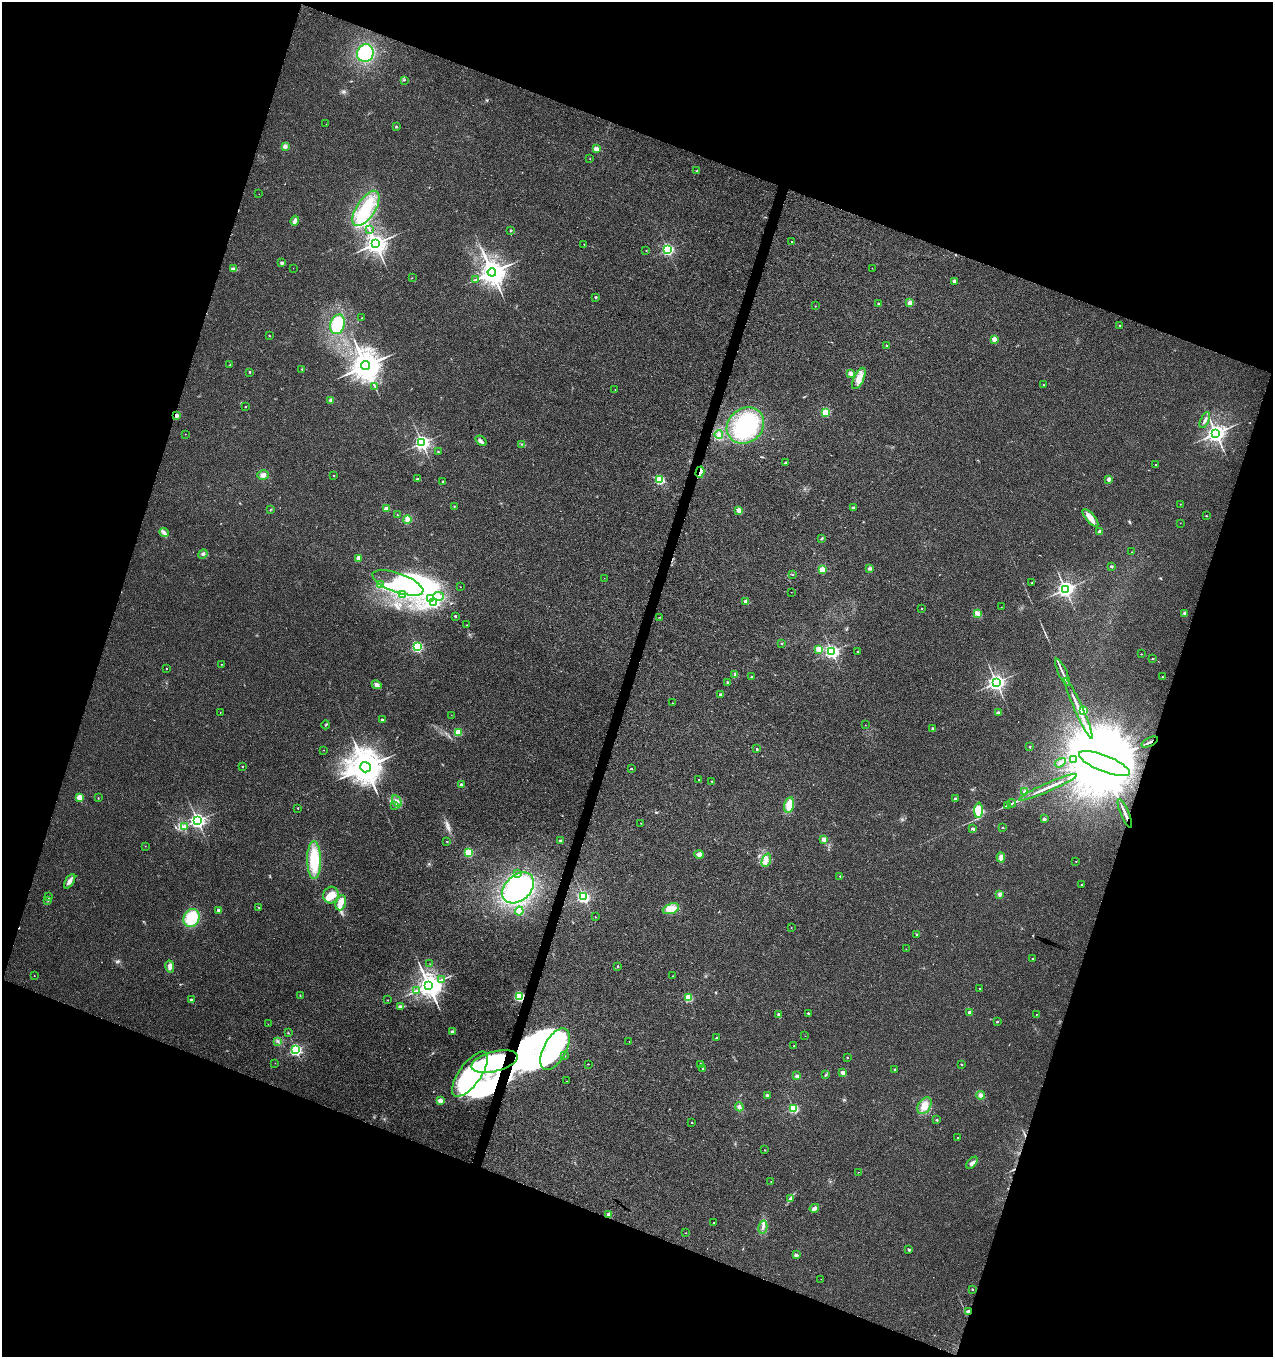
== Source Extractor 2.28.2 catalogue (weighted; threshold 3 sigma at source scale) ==
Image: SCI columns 279-5361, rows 1-5417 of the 5574 x 5425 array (HDU 1 of 3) = the unmasked area's bounding box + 8 px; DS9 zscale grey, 4 x 4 block average (1 PNG px = mean of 4 x 4 image px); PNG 1275 x 1359 px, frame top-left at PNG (2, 2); each listed source drawn as its Kron ellipse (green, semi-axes under 4 px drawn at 4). Shown black and unused: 39% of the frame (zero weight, under 3 of 4 exposures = <1% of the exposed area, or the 3 px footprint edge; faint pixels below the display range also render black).
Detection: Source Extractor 2.28.2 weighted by HDU 2 'WHT'. Background 0.00757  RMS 0.0031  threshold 0.0141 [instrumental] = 3 sigma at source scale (4.5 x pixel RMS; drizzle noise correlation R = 1.50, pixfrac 1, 0.0396/0.0396 arcsec/px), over >= 5 px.
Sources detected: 295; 16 inside a brighter object's white glare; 5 cosmic-ray / hot-pixel residue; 2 long thin detections or spike segments (spike, bleed or trail) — neither listed nor drawn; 6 inside a brighter listed object's ellipse — not listed separately; the other 266 listed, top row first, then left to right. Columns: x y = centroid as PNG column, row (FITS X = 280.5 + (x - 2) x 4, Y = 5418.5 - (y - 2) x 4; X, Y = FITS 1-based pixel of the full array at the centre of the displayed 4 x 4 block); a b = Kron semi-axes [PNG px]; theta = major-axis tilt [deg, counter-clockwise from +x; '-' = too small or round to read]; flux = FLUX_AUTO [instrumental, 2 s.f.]
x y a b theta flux
365 53 9 8 - 110
404 80 2 2 - 1.1
326 124 2 2 - 0.3
396 127 2 2 - 1.4
285 146 3 3 - 4.8
596 149 2 2 - 41
590 159 2 2 - 0.49
697 171 3 2 - 1.4
259 194 2 2 - 0.25
366 208 20 9 57 58
295 221 5 3 - 8.1
369 229 3 2 - 1.3
511 230 2 2 - 4.5
792 241 2 2 - 1.6
375 244 3 3 - 1700
584 244 2 2 - 0.73
668 250 2 2 - 320
646 251 2 2 - 1.4
282 263 2 2 - 15
293 268 2 2 - 0.36
872 268 2 2 - 0.52
234 269 4 3 - 7
492 272 4 4 - 2800
412 278 2 2 - 0.41
475 280 2 2 - 1.3
955 281 2 2 - 24
596 297 2 2 - 5.8
879 303 2 2 - 8.7
910 303 2 2 - 36
815 306 2 2 - 0.57
362 318 2 2 - 0.98
337 324 10 7 73 59
1120 326 2 2 - 3.3
269 335 2 2 - 1.1
994 339 2 2 - 28
887 345 2 2 - 5
230 364 2 2 - 1.5
366 366 4 4 - 4200
302 369 2 2 - 2.3
250 372 2 2 - 4.7
851 373 2 2 - 27
859 378 11 5 65 15
1043 385 2 2 - 1.6
375 387 3 2 - 1.1
615 390 2 2 - 0.43
331 400 2 2 - 17
245 407 2 2 - 2.7
825 412 2 2 - 120
176 415 3 3 - 4.9
1205 420 8 3 66 5.6
745 425 20 17 40 110
1216 433 3 3 - 1200
185 434 2 2 - 0.35
719 435 4 4 - 5.2
481 441 6 3 -34 4.8
422 443 3 2 - 670
522 444 2 2 - 1.1
438 451 2 2 - 2.2
786 462 3 2 - 1.9
1156 464 2 2 - 2.3
700 472 6 3 74 6.1
263 475 6 4 15 7.9
334 476 2 2 - 1.2
417 479 2 2 - 3.3
1109 479 2 2 - 28
659 480 2 2 - 170
443 481 2 2 - 0.85
1180 504 2 2 - 0.81
454 506 2 2 - 0.87
853 507 2 2 - 9.7
271 509 2 2 - 0.92
386 509 2 2 - 30
739 510 2 2 - 42
397 514 3 2 - 0.85
1206 516 2 2 - 2.4
1090 518 11 4 -49 16
407 520 4 4 - 9.8
1180 523 2 2 - 0.7
164 532 5 4 - 5
1100 532 2 2 - 27
822 538 3 2 - 1.5
1131 552 2 2 - 0.49
203 554 5 3 - 4.2
358 558 2 2 - 29
1111 566 2 2 - 8.1
870 568 3 3 - 4.2
822 569 2 2 - 67
793 574 2 2 - 0.59
604 578 2 2 - 0.39
398 583 27 9 -20 73
1032 583 2 2 - 1.1
381 585 3 2 - 2.1
460 587 2 2 - 0.65
1065 589 3 3 - 860
791 592 2 2 - 0.51
403 595 3 3 - 2.8
439 596 5 3 - 6.2
430 598 3 2 - 3.6
746 602 2 2 - 34
434 603 3 2 - 190
1001 607 2 2 - 0.43
922 609 2 2 - 1.8
978 614 4 3 - 5
1185 614 4 3 - 4.4
455 616 2 2 - 6.4
659 617 2 2 - 0.43
467 625 2 2 - 1.3
781 643 2 2 - 1.4
417 647 2 2 - 270
819 649 2 2 - 65
832 652 2 2 - 510
857 652 2 2 - 1.1
1141 654 2 2 - 1.3
1152 659 3 2 - 1.1
221 664 2 2 - 0.73
167 668 2 2 - 2.3
1063 672 15 2 -65 7.6
735 675 3 2 - 2.4
751 677 2 2 - 6.9
1162 677 2 2 - 2.4
727 682 2 2 - 5.3
996 682 3 3 - 820
377 685 5 4 - 6.9
720 695 2 2 - 11
672 703 2 2 - 0.41
1079 709 33 2 -66 31
1084 710 2 2 - 65
220 713 2 2 - 0.5
998 713 2 2 - 15
451 715 2 2 - 0.58
382 720 2 2 - 6.1
326 725 4 2 - 1.4
865 725 2 2 - 0.69
933 728 2 2 - 9.8
458 732 2 2 - 90
1150 742 9 2 26 6.1
1030 747 2 2 - 2.6
757 749 2 2 - 6.2
324 750 2 2 - 0.44
1073 760 4 3 - 3.9
1060 763 6 3 33 5.2
1104 764 27 8 -21 100000
242 766 2 2 - 3
365 767 5 5 - 5400
631 768 2 2 - 2.9
699 780 2 2 - 1.7
711 781 3 2 - 1.1
461 785 2 2 - 17
1048 787 31 2 24 22
1025 791 3 3 - 2.7
80 797 2 2 - 66
98 798 2 2 - 0.78
955 799 2 2 - 6.7
397 801 6 3 -60 5.4
1012 803 4 2 - 2.4
395 805 4 2 - 2.3
789 805 8 4 78 27
1008 805 4 2 - 1.8
298 808 2 2 - 2.9
978 810 7 4 89 29
1125 814 15 2 -67 17
1044 819 2 2 - 13
197 821 3 2 - 730
641 823 2 2 - 0.5
184 826 4 2 - 2.2
1003 827 2 2 - 1.9
973 829 2 2 - 13
824 839 3 3 - 5.9
560 841 3 2 - 3.3
447 842 2 2 - 2.4
145 846 2 2 - 0.44
469 852 2 2 - 150
699 854 5 4 - 7.2
1001 857 5 4 - 7.2
314 860 19 7 -90 76
766 860 7 2 69 5.6
1076 861 2 2 - 0.72
517 874 2 2 - 0.79
840 876 2 2 - 1.9
70 881 8 3 58 9.1
1081 884 2 2 - 2.4
518 888 18 12 42 350
1000 894 3 3 - 4.5
331 895 8 7 - 22
48 897 2 2 - 1
583 897 2 2 - 350
48 900 3 2 - 1.5
341 903 8 5 71 18
258 907 2 2 - 1.4
671 909 8 5 19 19
219 911 3 2 - 6.7
519 911 4 3 - 14
595 917 2 2 - 1.6
191 918 9 7 64 61
791 927 2 2 - 0.69
917 934 2 2 - 4.6
906 949 2 2 - 0.38
1032 958 2 2 - 1.7
430 964 2 2 - 0.56
170 966 6 4 -76 7.5
618 966 3 2 - 1.6
34 976 2 2 - 0.68
673 976 2 2 - 0.62
442 980 2 2 - 0.97
429 985 4 3 - 2300
980 989 2 2 - 2.9
416 991 3 2 - 1.6
300 996 2 2 - 0.7
519 996 2 2 - 260
688 998 2 2 - 120
191 1000 2 2 - 9.3
388 1000 2 2 - 1.5
401 1006 3 2 - 2.4
970 1012 2 2 - 15
808 1013 2 2 - 3.7
1036 1014 2 2 - 1.4
779 1015 3 2 - 4.7
997 1021 2 2 - 4.3
268 1024 2 2 - 0.53
453 1032 2 2 - 0.94
288 1033 2 2 - 0.74
805 1036 2 2 - 0.29
717 1037 4 2 - 1.7
278 1041 3 2 - 1.1
629 1041 2 2 - 0.82
794 1046 2 2 - 3.4
555 1049 23 11 61 240
296 1050 2 2 - 360
565 1056 2 2 - 1.2
847 1057 2 2 - 2.2
495 1062 24 10 14 160
275 1063 2 2 - 0.57
588 1064 2 2 - 0.7
700 1064 2 2 - 7.4
961 1064 2 2 - 2.7
703 1068 2 2 - 0.87
895 1069 2 2 - 4.5
843 1072 2 2 - 34
470 1074 26 11 54 180
826 1075 2 2 - 0.91
797 1076 3 3 - 3.4
567 1081 2 2 - 0.47
767 1095 3 2 - 2.6
981 1095 4 4 - 5.8
440 1101 2 2 - 32
924 1106 9 6 56 18
739 1107 4 3 - 4.8
793 1108 2 2 - 200
937 1120 2 2 - 5.5
692 1123 2 2 - 1.6
958 1138 2 2 - 1.6
764 1150 2 2 - 0.55
972 1163 7 3 46 6
858 1172 2 2 - 1
771 1182 2 2 - 0.75
790 1198 4 3 - 3
814 1208 5 4 - 6.1
609 1215 2 2 - 37
714 1222 2 2 - 0.86
763 1227 7 3 77 5.2
686 1233 2 2 - 0.55
909 1250 2 2 - 7.2
797 1255 4 2 - 2.2
821 1279 2 2 - 0.35
972 1289 2 2 - 2.7
968 1311 2 2 - 16
Overlapping masked pixels (flux is a lower limit): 9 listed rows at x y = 176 415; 700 472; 1150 742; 1104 764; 1125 814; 519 996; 495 1062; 609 1215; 968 1311
Diffuse or blended objects may show on this block-average render without a row.